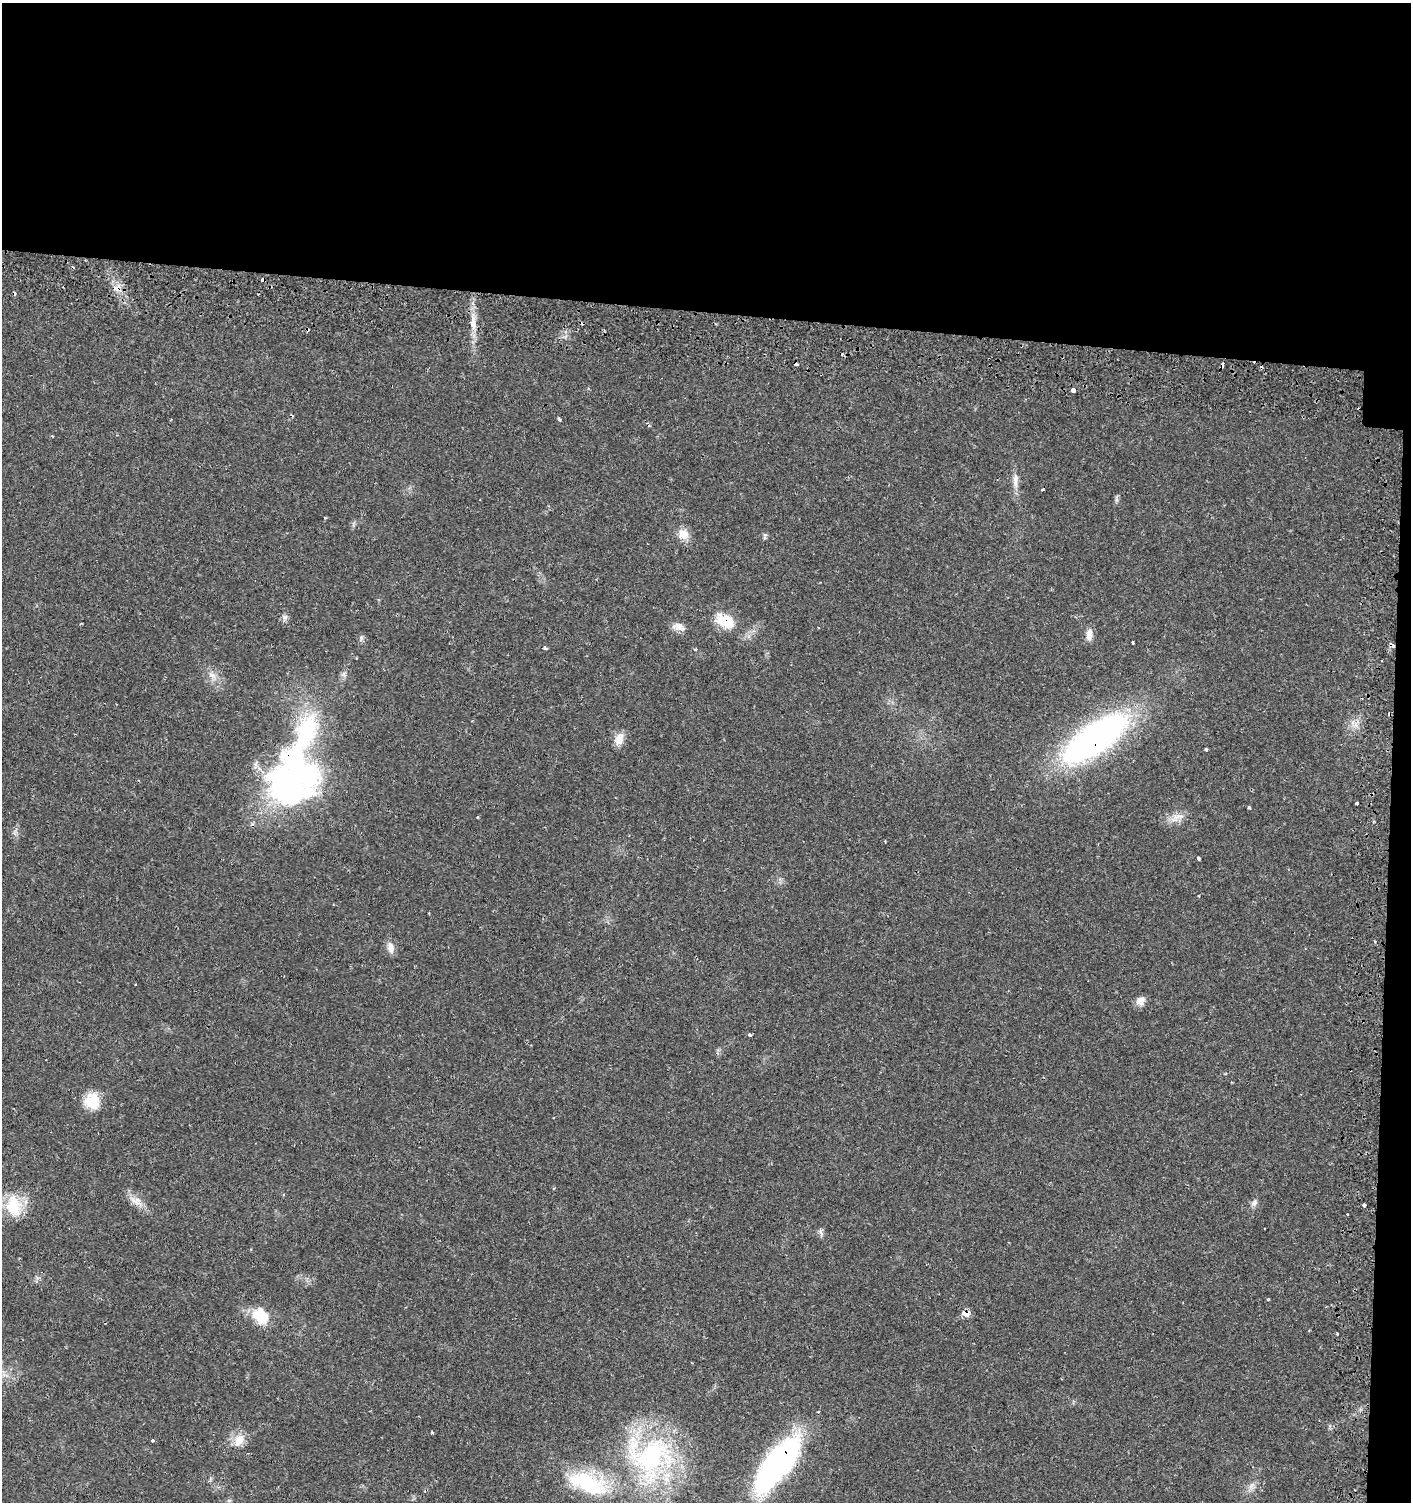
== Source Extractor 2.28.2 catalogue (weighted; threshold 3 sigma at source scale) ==
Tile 3 of 3 x 3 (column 3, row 1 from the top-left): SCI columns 3156-4564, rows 3059-4558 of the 4845 x 4632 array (HDU 1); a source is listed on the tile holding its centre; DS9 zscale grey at full resolution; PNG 1413 x 1504 px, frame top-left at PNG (2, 3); no overlay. Shown black and unused: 22% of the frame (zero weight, under 2 of 3 exposures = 5% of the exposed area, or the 3 px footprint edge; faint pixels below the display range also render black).
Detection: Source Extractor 2.28.2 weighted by HDU 2 'WHT'; one run over the whole footprint, this tile lists its part. Background 0.0151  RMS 0.0022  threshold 0.0101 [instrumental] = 3 sigma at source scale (4.5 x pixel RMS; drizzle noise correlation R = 1.50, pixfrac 1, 0.0396/0.0396 arcsec/px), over >= 5 px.
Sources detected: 60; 1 inside a brighter object's white glare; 8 cosmic-ray / hot-pixel residue — not listed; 1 inside a brighter listed object's ellipse — not listed separately; the other 50 listed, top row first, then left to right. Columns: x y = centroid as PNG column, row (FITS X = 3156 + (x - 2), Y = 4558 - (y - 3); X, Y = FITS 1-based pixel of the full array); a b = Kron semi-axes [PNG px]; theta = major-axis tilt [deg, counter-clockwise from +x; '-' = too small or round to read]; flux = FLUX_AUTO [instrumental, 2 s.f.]
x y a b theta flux
118 288 13 11 -60 2.2
473 324 17 8 -88 2.4
1222 364 4 3 - 1.5
1073 390 4 3 - 2.8
559 419 5 3 - 0.4
1016 478 15 8 78 1.6
1042 489 3 3 - 0.66
683 534 15 14 - 2.5
765 536 8 4 89 0.43
285 617 8 8 - 0.76
725 621 27 16 -24 6.5
678 627 17 9 -14 1.8
1089 635 15 8 87 1.6
361 638 7 4 72 0.45
1132 643 3 3 - 0.31
1393 646 5 4 - 1.1
545 648 4 3 - 0.73
695 650 4 3 - 0.41
343 674 7 6 - 0.63
212 675 13 6 -30 1.4
1353 722 8 5 46 0.9
1095 738 72 27 35 82
619 739 14 10 72 2.6
1206 749 3 3 - 0.51
296 767 85 59 -78 67
1357 803 3 3 - 0.37
1249 807 4 3 - 0.29
1177 817 24 9 24 2.4
1198 858 4 3 - 0.99
1198 896 3 3 - 0.22
391 947 16 8 -79 1.6
1141 1001 12 10 64 1.6
750 1035 4 3 - 0.54
92 1101 20 19 - 5.1
136 1201 21 10 -33 2.6
1254 1202 10 7 43 0.85
1364 1205 3 3 - 1.8
13 1206 29 21 -79 7.8
1347 1214 3 2 - 0.48
821 1233 11 4 -67 0.63
966 1313 12 7 -18 1.4
261 1316 22 16 -45 6.8
432 1433 3 3 - 0.52
152 1440 3 3 - 0.47
239 1440 18 13 62 3.1
650 1457 71 61 -23 48
777 1464 57 19 53 76
588 1483 48 24 -23 19
1251 1486 10 5 36 0.96
229 1500 7 4 19 0.35
Overlapping masked pixels (flux is a lower limit): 8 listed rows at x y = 118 288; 1222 364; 725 621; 1393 646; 1095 738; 296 767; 966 1313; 777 1464